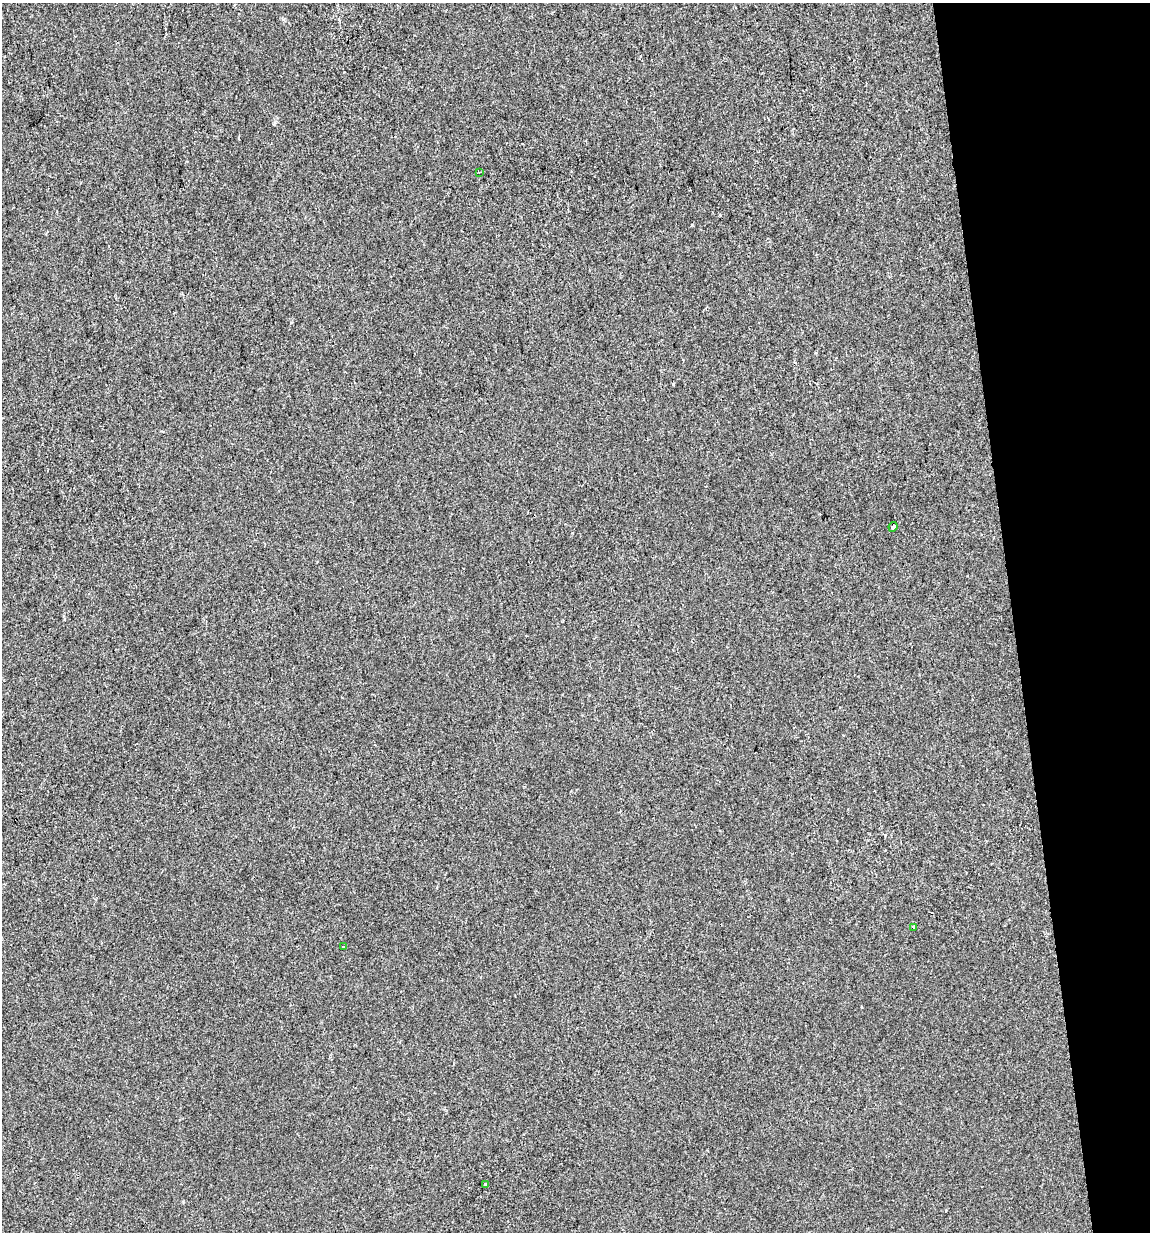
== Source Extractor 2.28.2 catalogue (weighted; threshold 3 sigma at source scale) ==
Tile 12 of 4 x 4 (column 4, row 3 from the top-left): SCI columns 3474-4621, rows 1231-2460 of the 4697 x 4919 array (HDU 1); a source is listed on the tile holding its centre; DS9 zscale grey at full resolution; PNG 1152 x 1234 px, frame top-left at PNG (2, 3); each listed source drawn as its Kron ellipse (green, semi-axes under 4 px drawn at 4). Shown black and unused: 12% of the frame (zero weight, under 2 of 3 exposures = <1% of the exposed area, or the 3 px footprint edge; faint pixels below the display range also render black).
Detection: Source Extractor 2.28.2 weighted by HDU 2 'WHT'; one run over the whole footprint, this tile lists its part. Background -2.51e-04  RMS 0.0042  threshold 0.019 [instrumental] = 3 sigma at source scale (4.5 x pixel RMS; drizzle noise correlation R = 1.50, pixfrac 1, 0.0396/0.0396 arcsec/px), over >= 5 px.
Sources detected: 5; all 5 listed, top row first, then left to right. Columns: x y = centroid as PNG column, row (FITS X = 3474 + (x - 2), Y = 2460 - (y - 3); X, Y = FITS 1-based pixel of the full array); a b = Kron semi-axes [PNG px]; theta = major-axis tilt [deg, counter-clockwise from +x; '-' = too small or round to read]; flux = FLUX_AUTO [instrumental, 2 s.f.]
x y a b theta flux
479 172 2 2 - 0.35
893 527 5 4 - 3.4
914 927 4 3 - 0.72
343 946 3 3 - 0.71
486 1184 4 3 - 2.6